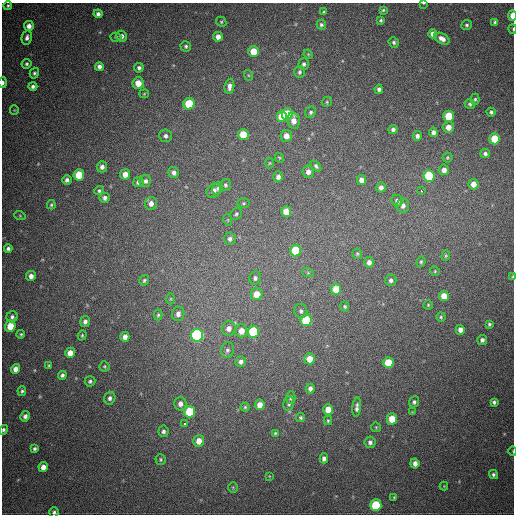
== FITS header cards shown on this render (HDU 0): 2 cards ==
NAXIS1  =                  512
NAXIS2  =                  512

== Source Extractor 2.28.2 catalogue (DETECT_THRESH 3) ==
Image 512 x 512 px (HDU 0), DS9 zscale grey, 1 PNG px = 1 image px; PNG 516 x 516 px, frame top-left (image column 1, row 512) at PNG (2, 3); each listed source drawn as its Kron ellipse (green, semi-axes under 4 px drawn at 4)
Background 762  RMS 22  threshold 64.6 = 3 sigma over >= 5 px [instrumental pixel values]
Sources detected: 175; all 175 listed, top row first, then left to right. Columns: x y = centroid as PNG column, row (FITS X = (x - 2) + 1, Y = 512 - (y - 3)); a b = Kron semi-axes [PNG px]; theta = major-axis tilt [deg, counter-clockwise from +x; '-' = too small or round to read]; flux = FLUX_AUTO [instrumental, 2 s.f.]
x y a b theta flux
423 3 3 2 - 1300
8 5 4 3 - 2200
383 10 4 3 - 1900
324 12 4 3 - 1900
98 14 4 4 - 4700
512 15 5 3 - 16000
381 20 3 3 - 2100
221 22 5 4 - 2100
495 22 4 4 - 2700
321 25 5 4 - 3100
467 25 5 5 - 2800
29 26 5 5 - 7800
513 29 5 3 - 1200
433 34 4 4 - 8400
122 36 5 5 - 5600
116 37 5 4 - 2000
218 37 5 5 - 8500
27 38 7 5 78 5100
442 39 8 5 -28 9100
394 42 5 5 - 3100
186 46 5 5 - 3000
254 51 5 5 - 28000
308 54 5 4 - 1300
27 64 5 5 - 2700
304 64 6 5 - 3500
99 67 4 4 - 5300
139 68 5 5 - 3700
299 72 6 5 - 3300
34 73 5 4 - 2800
248 75 5 3 - 1600
3 83 5 3 - 4000
138 83 6 5 - 18000
33 86 4 4 - 3900
229 86 7 5 85 6700
379 89 4 4 - 4800
144 94 5 4 - 1600
475 99 5 4 - 2400
327 102 5 4 - 2000
189 104 6 5 - 56000
470 104 5 4 - 2700
14 110 5 4 - 1300
311 112 6 5 - 3100
491 112 4 4 - 3200
287 114 6 5 - 46000
282 116 5 5 - 36000
449 116 5 5 - 42000
294 121 8 6 -80 13000
448 127 5 5 - 12000
393 129 4 4 - 4300
433 132 5 4 - 5600
243 134 5 5 - 34000
166 136 6 6 - 4600
286 136 6 5 - 12000
417 136 5 4 - 4500
495 139 5 5 - 44000
485 154 5 4 - 3700
279 158 5 4 - 1500
447 158 5 5 - 1900
269 163 5 3 - 1400
316 166 6 4 -50 2900
102 167 5 5 - 5700
444 170 5 5 - 8200
174 172 6 5 - 5500
308 172 6 5 - 7400
125 174 5 5 - 12000
79 175 5 5 - 36000
429 176 6 5 - 110000
278 177 5 5 - 5900
67 180 5 4 - 4100
362 180 5 4 - 8800
145 181 6 6 - 4600
138 182 5 5 - 5600
473 184 5 5 - 12000
225 185 6 5 - 3000
381 187 5 5 - 5700
218 188 7 5 66 3400
99 191 5 4 - 2600
214 191 8 6 46 7300
421 191 3 3 - 6200
105 198 5 5 - 4600
397 201 6 5 - 5800
151 203 6 6 - 8000
244 203 6 5 - 2200
51 205 4 3 - 2100
403 205 7 6 - 7000
286 212 5 5 - 20000
236 214 6 5 - 2900
20 216 6 3 -19 1500
228 220 6 3 -72 1500
230 239 6 6 - 5000
8 248 4 4 - 3800
295 250 6 5 - 58000
357 254 5 5 - 1900
446 256 5 4 - 1900
369 262 6 5 - 6500
421 262 5 4 - 2300
435 271 5 4 - 1500
308 273 6 4 -19 1600
31 276 5 5 - 7200
512 277 4 2 - 1800
255 278 6 6 - 4000
144 280 5 4 - 2400
391 280 6 5 - 4400
336 289 5 5 - 25000
257 294 6 6 - 21000
444 296 5 5 - 18000
171 299 5 3 - 1200
428 305 4 4 - 1600
345 306 5 4 - 2100
301 311 7 6 - 3700
178 314 7 6 - 6800
158 315 5 4 - 2200
12 317 6 5 - 4100
441 317 5 4 - 2100
306 320 6 5 - 72000
85 321 5 5 - 5200
489 324 4 3 - 2500
10 326 5 5 - 28000
229 328 7 6 - 9000
460 330 5 4 - 8800
241 331 6 6 - 14000
253 332 6 5 - 81000
21 334 4 4 - 2100
82 335 5 4 - 1800
197 335 6 6 - 230000
125 337 5 4 - 7900
482 340 5 5 - 4500
227 350 8 6 73 4000
70 353 5 5 - 16000
310 359 5 5 - 18000
241 361 5 5 - 5200
388 363 5 5 - 35000
49 366 4 3 - 2000
104 366 5 5 - 1700
16 369 5 4 - 9600
62 375 4 4 - 3700
90 381 5 5 - 3100
310 388 5 4 - 5400
22 391 5 4 - 2300
291 397 6 4 89 3900
110 398 6 5 - 5000
414 402 5 5 - 3200
494 402 4 4 - 3300
180 404 7 6 - 7800
289 404 7 5 78 4100
260 405 5 5 - 13000
245 407 4 4 - 2000
357 407 10 4 85 5000
328 409 5 5 - 17000
190 412 6 5 - 70000
412 412 4 4 - 1200
25 416 5 4 - 5300
301 418 4 4 - 2200
392 419 5 5 - 29000
328 421 4 3 - 1700
184 423 3 3 - 4600
376 427 5 4 - 1700
3 430 5 4 - 2800
163 431 6 5 - 3700
275 433 4 4 - 1600
199 441 6 5 - 15000
370 442 6 5 - 4400
35 449 4 3 - 2900
513 451 5 3 - 1100
324 458 5 4 - 5400
161 460 5 5 - 2400
415 463 5 4 - 8200
43 467 5 4 - 9900
493 475 5 4 - 3100
269 476 4 3 - 1100
444 486 4 4 - 1200
233 488 5 4 - 2000
394 497 4 3 - 1300
376 505 6 5 - 83000
54 512 5 5 - 3100
At the frame edge (FLAGS 8, measured only in part): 8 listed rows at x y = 423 3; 512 15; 513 29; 3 83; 512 277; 3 430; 513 451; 54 512